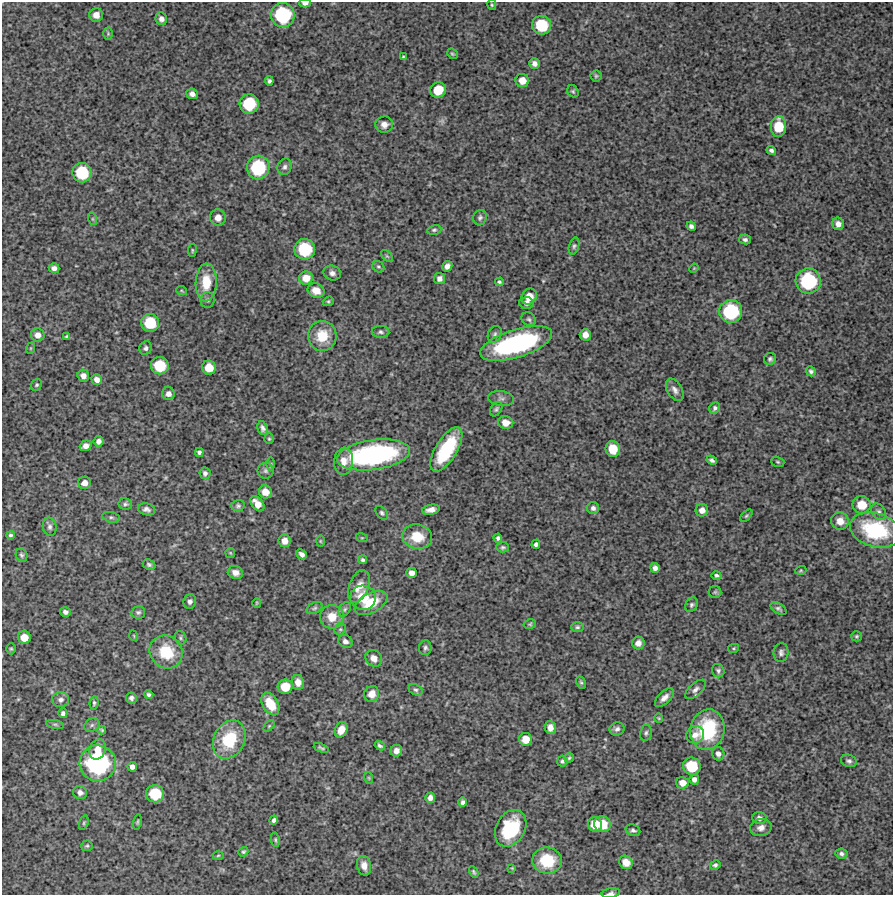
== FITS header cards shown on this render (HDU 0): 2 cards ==
NAXIS1  =                  891 /Length X axis
NAXIS2  =                  893 /Length Y axis

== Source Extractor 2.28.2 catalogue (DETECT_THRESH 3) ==
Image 891 x 893 px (HDU 0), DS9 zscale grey, 1 PNG px = 1 image px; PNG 895 x 897 px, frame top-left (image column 1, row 893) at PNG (2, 2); each listed source drawn as its Kron ellipse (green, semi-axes under 4 px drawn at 4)
Background 3940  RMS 330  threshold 997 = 3 sigma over >= 5 px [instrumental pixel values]
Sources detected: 218; all 218 listed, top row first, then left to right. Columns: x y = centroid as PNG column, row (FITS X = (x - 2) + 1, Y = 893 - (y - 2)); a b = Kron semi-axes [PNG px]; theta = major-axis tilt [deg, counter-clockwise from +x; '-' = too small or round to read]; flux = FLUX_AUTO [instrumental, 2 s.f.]
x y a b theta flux
305 3 6 4 1 9.1e+04
492 5 5 4 - 2.9e+04
96 15 7 7 - 1.8e+05
283 15 12 12 - 1.5e+06
161 19 6 5 - 1.0e+05
542 25 9 9 - 8.1e+05
108 34 6 5 - 3.2e+04
452 54 6 4 -41 3.1e+04
403 56 3 2 - 2.1e+04
534 63 5 5 - 9.7e+04
596 76 5 5 - 3.1e+04
269 81 4 4 - 5.3e+04
522 81 7 6 - 2.1e+05
438 90 8 7 - 4.9e+05
573 91 6 5 - 3.6e+04
192 94 6 5 - 1.1e+05
249 104 9 9 - 9.4e+05
384 125 9 8 - 1.4e+05
779 127 10 7 89 5.5e+05
771 151 5 4 - 6.0e+04
258 167 12 11 - 1.3e+06
285 167 8 7 - 7.7e+04
82 173 10 9 - 9.3e+05
218 218 8 8 - 1.4e+05
480 218 8 6 74 5.7e+04
93 219 6 4 -71 2.9e+04
838 224 6 6 - 1.2e+05
691 226 5 4 - 7.1e+04
434 230 7 4 10 4.1e+04
745 239 6 5 - 6.4e+04
574 246 8 5 75 4.9e+04
305 249 10 10 - 1.0e+06
192 250 6 3 82 2.4e+04
387 256 7 4 -44 3.4e+04
447 266 5 5 - 1.0e+05
378 267 6 5 - 4.0e+04
54 268 5 4 - 9.0e+04
694 268 5 4 - 2.1e+04
332 273 9 7 -23 9.4e+04
306 278 7 6 - 2.4e+05
439 278 5 5 - 9.8e+04
808 281 12 12 - 1.6e+06
206 282 19 10 88 5.2e+05
499 282 4 3 - 4.0e+04
182 291 5 3 - 2.2e+04
316 291 9 7 -22 2.1e+05
529 297 8 7 - 2.7e+05
207 300 8 7 - 6.5e+04
328 301 6 4 21 3.2e+04
526 303 7 6 - 9.7e+04
731 311 11 11 - 1.4e+06
529 319 8 6 -37 5.5e+04
150 323 9 9 - 7.2e+05
380 332 9 6 -2 5.6e+04
495 334 8 6 64 5.6e+04
38 335 7 6 - 1.3e+05
585 335 6 5 - 1.6e+05
322 336 15 14 - 5.6e+05
66 337 3 3 - 3.1e+04
516 344 37 14 17 3.5e+06
31 348 6 4 71 2.5e+04
146 348 7 6 - 6.2e+04
770 359 6 6 - 4.9e+04
160 366 9 8 - 7.1e+05
209 368 7 6 - 3.4e+05
811 371 5 4 - 4.8e+04
83 376 6 5 - 1.2e+05
97 380 5 5 - 1.1e+05
37 385 6 5 - 3.5e+04
675 390 12 7 -59 1.1e+05
168 394 6 6 - 9.7e+04
501 399 13 7 -8 9.3e+04
715 408 6 5 - 5.4e+04
496 409 8 5 56 4.5e+04
506 423 8 6 -11 1.8e+05
263 428 7 5 -71 7.3e+04
269 439 5 4 - 2.9e+04
99 441 5 5 - 8.4e+04
86 446 6 5 - 1.2e+05
446 449 25 10 59 1.2e+06
613 449 8 7 - 4.4e+05
199 452 4 4 - 5.8e+04
374 455 37 15 8 3.5e+06
712 460 5 4 - 6.1e+04
344 461 13 9 85 2.1e+05
778 462 7 5 -17 3.5e+04
271 464 6 4 90 2.9e+04
265 471 8 8 - 7.3e+04
205 473 6 5 - 6.4e+04
84 483 6 6 - 1.4e+05
265 492 7 6 - 2.1e+05
125 504 7 6 - 4.7e+04
257 504 9 5 -50 2.3e+05
862 505 9 8 - 4.2e+05
238 506 7 5 13 4.9e+04
593 508 6 6 - 7.6e+04
146 509 9 6 -13 7.6e+04
431 510 9 5 10 1.4e+05
702 510 6 6 - 1.4e+05
879 512 9 6 -57 6.9e+04
382 513 8 5 -51 4.5e+04
746 516 7 4 45 3.2e+04
111 517 9 5 -13 6.0e+04
840 521 9 8 - 2.2e+05
50 527 9 7 -79 7.3e+04
875 530 26 17 -16 1.8e+06
11 535 4 4 - 3.9e+04
417 537 15 12 -12 5.3e+05
362 538 6 3 -18 2.4e+04
498 538 4 4 - 4.5e+04
285 541 6 6 - 1.7e+05
320 541 6 3 -89 2.4e+04
536 544 5 4 - 5.9e+04
503 547 6 5 - 4.4e+04
230 553 5 5 - 2.4e+04
302 554 5 4 - 8.5e+04
22 555 7 5 -65 4.6e+04
363 560 4 3 - 4.4e+04
149 565 6 5 - 4.9e+04
655 568 5 4 - 8.7e+04
801 570 5 4 - 2.5e+04
235 573 8 6 -19 1.4e+05
412 573 5 5 - 1.3e+05
716 575 5 4 - 4.6e+04
359 586 17 9 70 2.7e+05
715 592 6 6 - 4.1e+04
363 598 13 12 - 4.4e+05
190 601 7 6 - 8.6e+04
257 603 5 4 - 2.5e+04
371 603 18 9 28 5.5e+05
691 605 7 5 59 5.2e+04
315 608 8 5 27 4.9e+04
778 608 9 5 -33 6.0e+04
345 609 8 5 59 4.5e+04
65 612 5 5 - 7.2e+04
138 612 7 6 - 5.1e+04
332 617 12 12 - 3.5e+05
530 624 6 4 13 3.2e+04
577 627 6 5 - 4.0e+04
340 629 6 5 - 4.1e+04
134 636 5 3 - 1.8e+04
857 636 5 5 - 3.3e+04
24 637 6 6 - 2.4e+05
181 638 7 5 -71 4.1e+04
345 641 7 6 - 9.1e+04
638 643 6 6 - 1.2e+05
425 648 7 6 - 5.6e+04
734 648 5 4 - 2.7e+04
11 649 5 4 - 3.2e+04
166 652 17 16 - 8.9e+05
781 652 9 7 83 7.5e+04
374 658 9 7 -43 1.6e+05
718 671 7 6 - 5.7e+04
298 682 7 6 - 1.5e+05
581 682 6 4 -62 3.4e+04
285 687 7 7 - 4.0e+05
696 689 13 6 42 9.6e+04
416 690 7 5 -28 4.9e+04
372 694 8 7 - 1.9e+05
149 695 5 4 - 4.7e+04
131 698 5 5 - 6.7e+04
664 698 12 6 43 1.3e+05
61 700 8 7 - 9.1e+04
94 703 7 4 84 3.9e+04
270 704 12 7 -60 4.3e+05
63 713 5 4 - 6.2e+04
659 718 5 4 - 2.4e+04
55 724 9 3 -11 4.5e+04
92 725 8 6 29 5.8e+04
269 726 7 4 45 3.2e+04
550 727 6 5 - 1.5e+05
617 729 7 6 - 7.4e+04
102 730 4 3 - 2.7e+04
341 730 8 6 65 2.0e+05
707 730 20 17 77 1.4e+06
646 733 8 5 79 5.7e+04
695 735 9 8 - 1.3e+05
526 739 6 6 - 2.7e+05
229 740 20 15 63 1.0e+06
380 746 5 3 - 4.9e+04
321 748 8 3 -23 3.7e+04
97 749 10 8 68 2.4e+05
396 751 6 5 - 1.2e+05
718 754 7 6 - 9.4e+04
569 758 5 4 - 3.1e+04
562 761 5 5 - 4.6e+04
849 761 8 6 -18 6.2e+04
98 763 18 18 - 3.0e+06
692 766 9 8 - 7.2e+05
132 767 5 4 - 9.0e+04
369 778 6 3 -71 2.3e+04
694 779 5 5 - 8.5e+04
682 783 6 6 - 1.8e+05
80 792 7 6 - 9.5e+04
155 794 9 8 - 7.0e+05
430 798 5 4 - 1.0e+05
463 802 5 4 - 6.3e+04
759 818 7 6 - 8.5e+04
274 820 4 4 - 6.1e+04
137 822 8 4 76 3.4e+04
84 823 7 4 71 3.3e+04
595 824 7 7 - 3.6e+05
602 824 8 8 - 4.7e+05
511 828 19 14 60 1.1e+06
761 828 11 8 11 1.4e+05
633 830 7 5 -20 5.4e+04
275 840 7 4 -81 3.5e+04
87 846 5 5 - 3.7e+04
243 852 5 4 - 3.5e+04
841 854 6 5 - 5.8e+04
218 855 5 3 - 2.4e+04
547 860 15 13 -6 8.0e+05
626 862 7 6 - 2.0e+05
715 865 5 4 - 4.6e+04
364 866 10 7 -78 1.7e+05
512 868 4 4 - 2.0e+04
474 872 6 4 -62 3.8e+04
611 893 9 4 9 6.2e+04
At the frame edge (FLAGS 8, measured only in part): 2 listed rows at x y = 305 3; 611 893